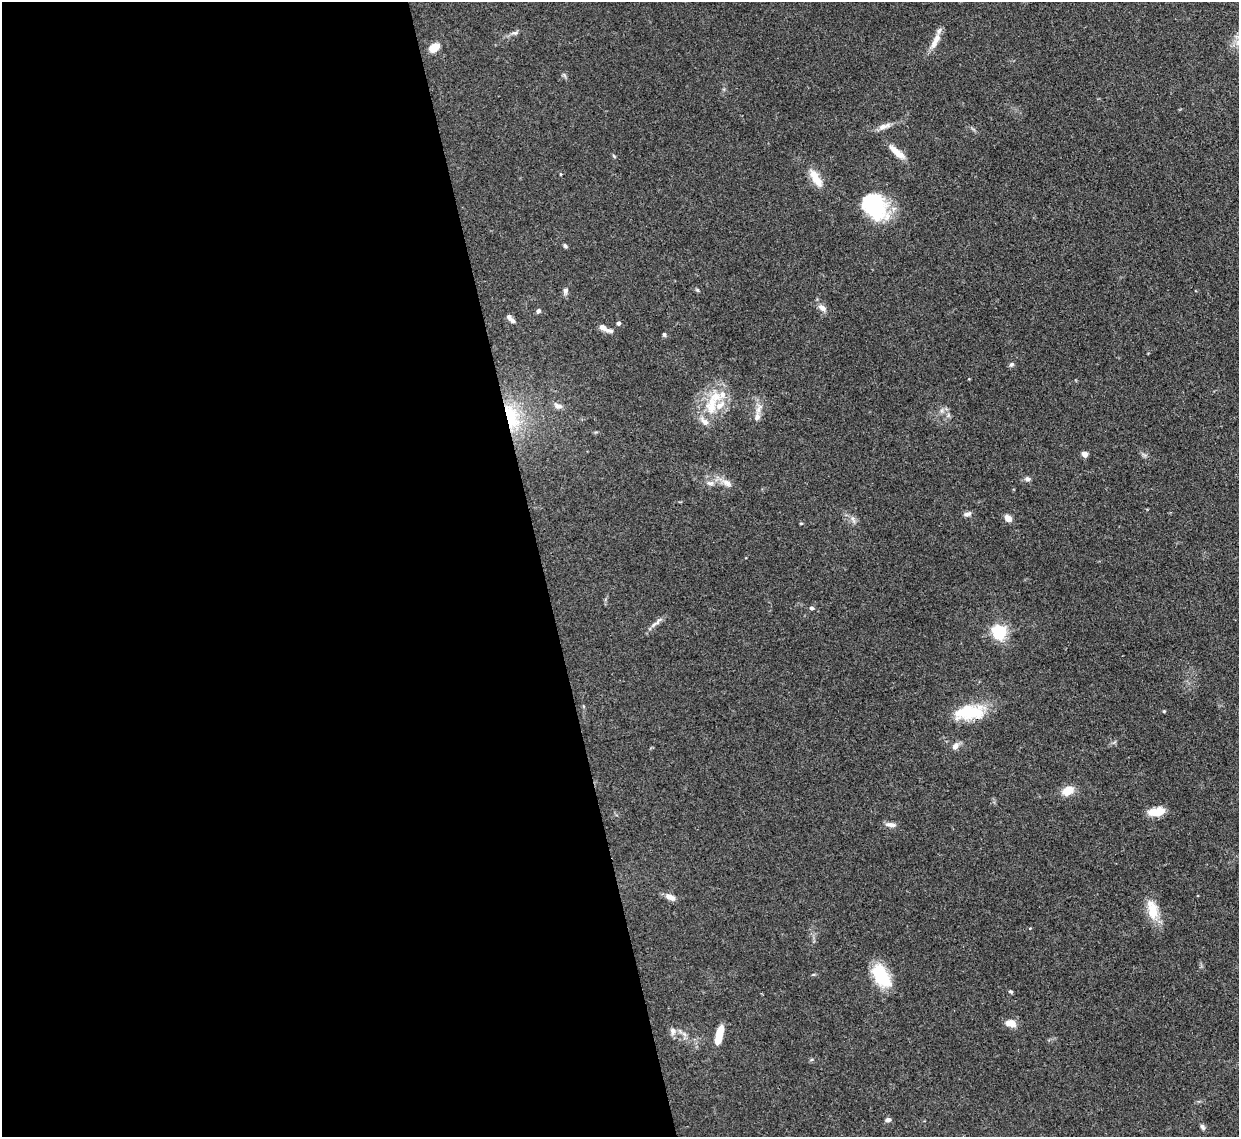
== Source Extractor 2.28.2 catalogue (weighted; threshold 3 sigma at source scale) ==
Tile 9 of 4 x 4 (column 1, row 3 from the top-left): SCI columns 84-1320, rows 1349-2483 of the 5110 x 5091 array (HDU 1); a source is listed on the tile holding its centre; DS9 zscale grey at full resolution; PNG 1241 x 1139 px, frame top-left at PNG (2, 2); no overlay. Shown black and unused: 44% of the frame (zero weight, under 3 of 4 exposures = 9% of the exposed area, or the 3 px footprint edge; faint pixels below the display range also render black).
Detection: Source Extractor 2.28.2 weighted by HDU 2 'WHT'; one run over the whole footprint, this tile lists its part. Background 0.146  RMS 0.0052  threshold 0.0234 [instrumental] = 3 sigma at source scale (4.5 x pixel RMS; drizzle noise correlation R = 1.50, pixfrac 1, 0.05/0.05 arcsec/px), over >= 5 px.
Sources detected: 62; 2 inside a brighter object's white glare — not listed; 10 inside a brighter listed object's ellipse — not listed separately; the other 50 listed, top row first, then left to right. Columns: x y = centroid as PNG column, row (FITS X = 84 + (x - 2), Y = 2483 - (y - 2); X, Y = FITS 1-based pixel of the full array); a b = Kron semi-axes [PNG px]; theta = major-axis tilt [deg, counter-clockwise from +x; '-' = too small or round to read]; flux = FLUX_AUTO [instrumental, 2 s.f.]
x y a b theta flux
515 33 11 5 6 1.6
934 44 15 8 67 4.2
434 47 9 6 31 9
884 126 20 7 18 3.6
896 152 23 7 -41 6.2
614 156 6 3 -70 0.6
560 174 5 3 - 0.43
816 178 26 10 -59 8
875 205 34 21 -46 40
565 246 6 4 -46 0.94
697 290 6 4 -19 0.7
565 291 8 6 80 1.8
822 308 12 7 -40 3.1
538 311 6 5 - 1.2
509 317 8 6 -67 1.7
618 323 4 4 - 1.5
603 327 9 7 -41 2.7
664 335 5 4 - 0.79
1011 364 7 6 - 1.1
711 405 27 16 82 16
558 406 13 7 -19 2.6
759 409 14 7 62 3.3
511 416 39 18 -74 29
1085 454 4 4 - 5.7
1027 479 7 6 - 1.6
710 483 11 6 -6 2.4
727 483 15 8 -29 4.1
967 514 10 6 12 1.7
1008 518 8 6 -40 4.2
853 519 10 4 -61 1.5
801 523 5 3 - 0.44
811 608 6 5 - 1
656 623 21 5 41 2.8
999 632 6 6 - 120
1164 711 4 4 - 0.53
969 712 37 16 8 22
955 746 10 7 58 2.6
1068 790 13 9 33 8.3
1155 812 16 10 4 7.7
890 825 14 6 -8 2.7
670 897 13 7 -22 3.5
1153 911 25 14 -85 11
1030 928 4 3 - 0.46
881 975 26 15 -58 24
1011 992 6 4 -29 0.76
1010 1023 13 8 -15 4.9
673 1031 11 8 -78 2.5
720 1032 17 8 76 7.7
888 1120 7 5 19 1.4
1202 1127 8 5 -60 1.3
Overlapping masked pixels (flux is a lower limit): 2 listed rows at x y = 511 416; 969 712